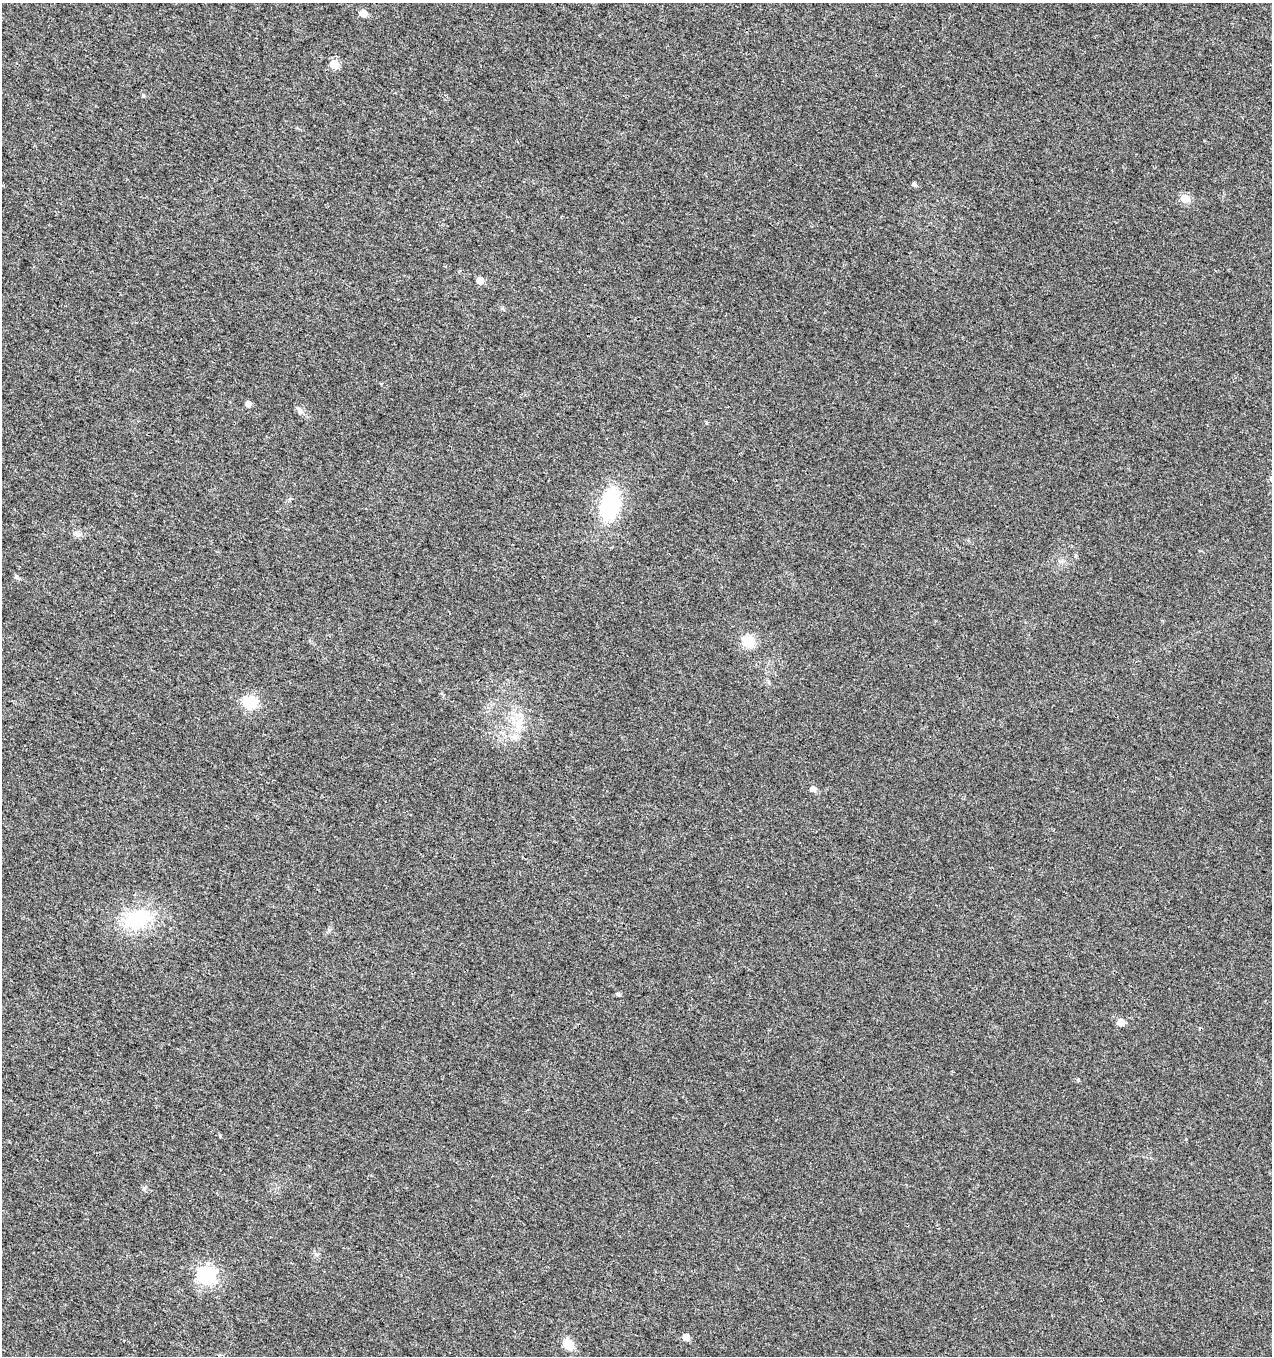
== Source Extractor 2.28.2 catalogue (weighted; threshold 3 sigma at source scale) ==
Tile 11 of 4 x 4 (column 3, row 3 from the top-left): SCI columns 2821-4090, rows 1355-2708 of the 5574 x 5425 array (HDU 1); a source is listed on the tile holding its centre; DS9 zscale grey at full resolution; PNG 1274 x 1358 px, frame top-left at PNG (2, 3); no overlay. Shown black and unused: <1% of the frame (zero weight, under 3 of 4 exposures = <1% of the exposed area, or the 3 px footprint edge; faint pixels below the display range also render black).
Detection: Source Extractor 2.28.2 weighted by HDU 2 'WHT'; one run over the whole footprint, this tile lists its part. Background 0.00757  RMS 0.0031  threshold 0.0141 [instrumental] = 3 sigma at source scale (4.5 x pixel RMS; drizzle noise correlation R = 1.50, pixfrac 1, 0.0396/0.0396 arcsec/px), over >= 5 px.
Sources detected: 22; all 22 listed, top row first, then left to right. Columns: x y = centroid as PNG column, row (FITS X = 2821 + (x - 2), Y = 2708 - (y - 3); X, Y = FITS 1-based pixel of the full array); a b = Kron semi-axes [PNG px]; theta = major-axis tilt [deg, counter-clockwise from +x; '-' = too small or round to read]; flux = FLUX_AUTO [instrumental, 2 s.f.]
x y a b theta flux
363 13 5 5 - 5.3
334 64 5 5 - 11
143 96 5 4 - 0.41
914 184 5 4 - 0.69
1185 198 5 5 - 9.8
480 280 5 5 - 6.2
248 404 5 5 - 1.7
299 410 14 5 -47 1.1
610 504 31 18 78 27
17 577 6 4 -70 0.5
748 641 13 12 - 5.9
250 702 18 15 -4 7.2
519 726 27 9 69 5.6
813 789 5 5 - 1.9
137 919 33 19 19 19
618 994 5 4 - 0.69
1121 1022 5 5 - 4.6
1078 1080 5 4 - 0.38
144 1188 6 5 - 0.62
206 1275 7 7 - 120
686 1337 5 5 - 3.7
568 1344 13 10 -54 4.7
Unlisted compact peaks at least as high as the median listed source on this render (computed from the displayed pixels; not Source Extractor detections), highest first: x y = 220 1136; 1186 1139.